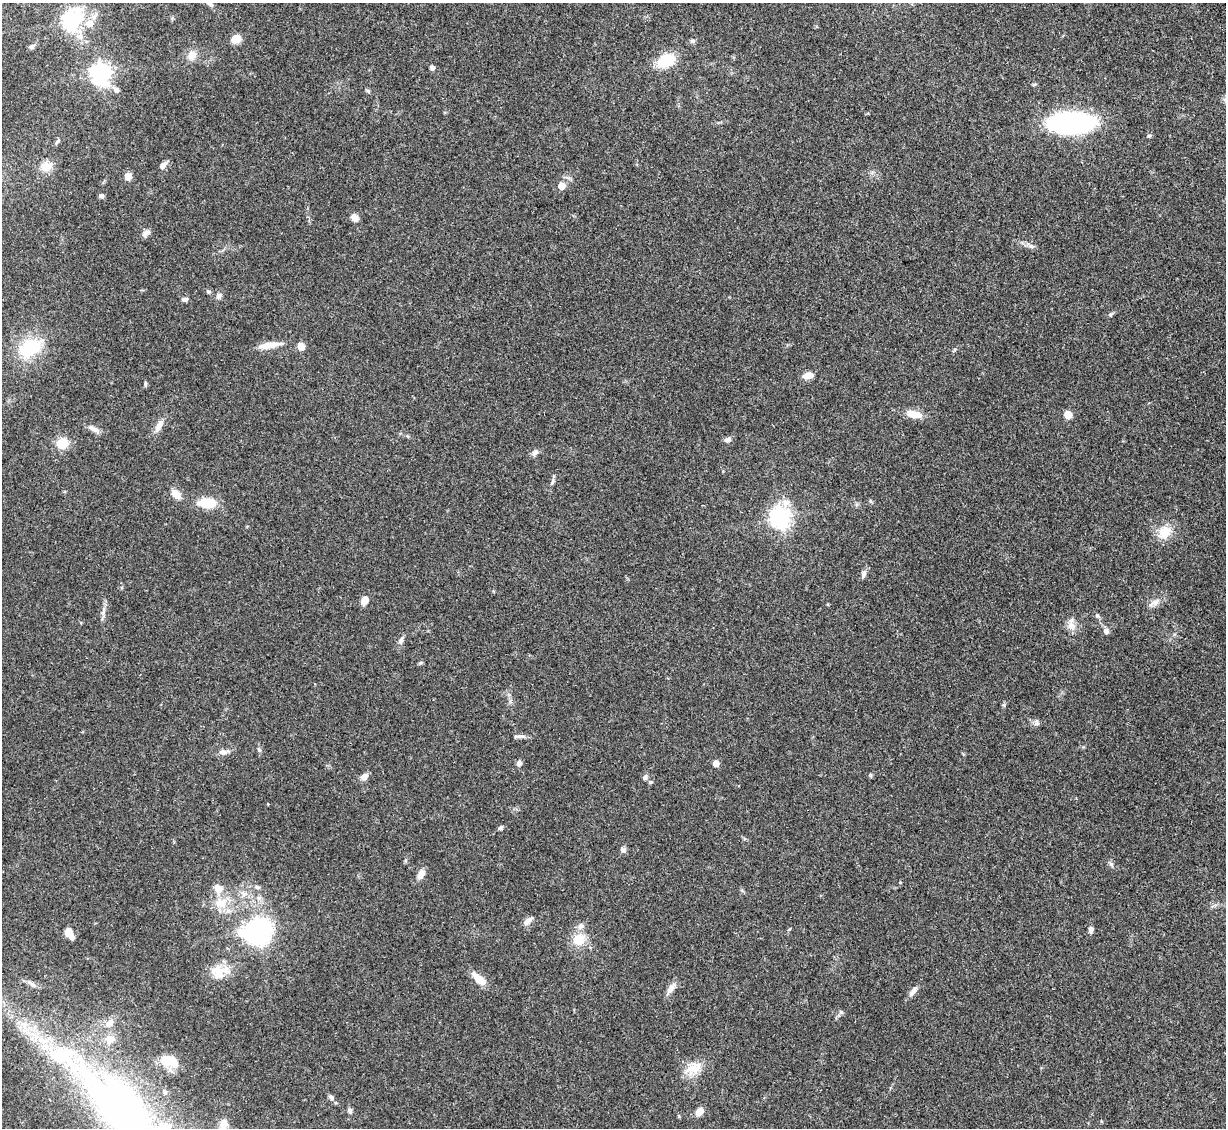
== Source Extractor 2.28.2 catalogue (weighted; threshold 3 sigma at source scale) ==
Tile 10 of 4 x 4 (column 2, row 3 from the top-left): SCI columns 1336-2559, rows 1334-2459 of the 5092 x 5004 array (HDU 1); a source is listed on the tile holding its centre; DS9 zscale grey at full resolution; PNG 1228 x 1130 px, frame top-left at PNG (2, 3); no overlay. Shown black and unused: <1% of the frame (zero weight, under 3 of 5 exposures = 4% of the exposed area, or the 3 px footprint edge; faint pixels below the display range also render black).
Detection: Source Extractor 2.28.2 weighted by HDU 2 'WHT'; one run over the whole footprint, this tile lists its part. Background 0.0707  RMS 0.0033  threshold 0.0149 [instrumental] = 3 sigma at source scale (4.5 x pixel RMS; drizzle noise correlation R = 1.50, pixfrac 1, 0.05/0.05 arcsec/px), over >= 5 px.
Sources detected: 89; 1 inside a brighter object's white glare — not listed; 3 inside a brighter listed object's ellipse — not listed separately; the other 85 listed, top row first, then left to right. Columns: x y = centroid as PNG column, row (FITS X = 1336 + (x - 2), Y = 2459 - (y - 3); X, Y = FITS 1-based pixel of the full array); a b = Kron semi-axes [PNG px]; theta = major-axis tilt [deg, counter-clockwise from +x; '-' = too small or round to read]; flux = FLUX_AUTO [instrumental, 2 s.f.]
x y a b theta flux
209 3 15 5 -39 1.4
71 20 8 7 - 130
89 24 13 11 16 3.4
80 37 10 6 -19 1.7
236 39 7 6 - 7.2
692 41 6 5 - 0.58
32 47 8 6 31 0.9
192 55 9 9 - 3.3
666 61 15 11 21 13
432 67 5 4 - 1.4
101 74 8 7 - 170
116 90 9 7 -55 1.3
1071 123 30 13 2 97
1149 136 5 5 - 0.46
162 165 9 7 50 1.4
46 166 12 11 - 4
128 176 8 8 - 2.1
561 186 5 5 - 5.2
101 196 6 5 - 0.8
355 218 8 7 - 2
146 233 10 6 39 1.6
208 292 6 5 - 0.55
219 296 7 6 - 1.1
185 299 7 5 5 0.91
1110 314 7 5 39 0.61
269 345 28 7 9 4.1
301 346 5 5 - 6.9
30 347 27 18 28 16
808 375 12 7 5 2.6
145 384 6 4 73 0.45
914 414 18 8 -12 5.1
1068 415 5 5 - 8.8
159 426 19 7 63 2.4
94 429 15 7 -28 1.8
727 440 10 6 15 0.95
62 443 16 14 9 4.4
535 453 11 6 44 1.1
552 482 9 4 66 0.73
176 494 15 9 -40 2.9
207 503 19 10 -3 8.3
780 518 8 7 - 170
1164 532 21 16 38 5.3
863 574 11 6 73 1.1
364 600 9 6 69 3.2
1154 603 19 6 25 1.8
1097 615 5 5 - 0.49
1071 626 14 9 -53 2.4
1106 631 7 6 - 1.3
401 640 10 6 68 1.1
522 736 13 5 -4 1.2
259 750 7 5 -68 0.58
223 752 12 7 1 1.6
519 763 7 6 - 1.1
716 763 5 4 - 3.4
364 777 10 8 25 1.6
645 777 7 6 - 0.94
651 782 6 5 - 0.55
500 828 6 5 - 0.65
623 850 8 6 -64 0.82
1111 864 6 5 - 0.64
421 874 12 8 61 2.3
257 887 7 5 -6 0.75
218 889 14 13 - 3.5
220 903 16 14 -17 5.5
528 920 14 6 39 1.6
258 930 12 10 41 190
1091 930 8 6 87 0.91
68 931 9 8 - 2.3
579 940 16 14 35 6.1
217 972 21 17 -66 6
479 979 20 8 -44 4.1
32 985 10 5 -40 1.2
671 989 13 7 57 1.9
913 991 16 6 52 1.7
841 1012 6 6 - 0.66
109 1023 13 7 41 2
110 1039 14 11 8 3.1
168 1059 18 13 27 6.1
693 1068 27 14 26 5.5
165 1092 7 5 -35 0.73
331 1097 8 5 -53 0.84
121 1110 135 41 -44 200
350 1111 9 5 -88 0.72
699 1112 8 6 43 3.4
223 1124 13 9 72 2.5
Isophote crosses this tile's border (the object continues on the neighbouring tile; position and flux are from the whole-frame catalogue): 3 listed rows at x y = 209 3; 30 347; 121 1110
Unlisted compact peaks at least as high as the median listed source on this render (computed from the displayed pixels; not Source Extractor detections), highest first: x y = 1004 705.